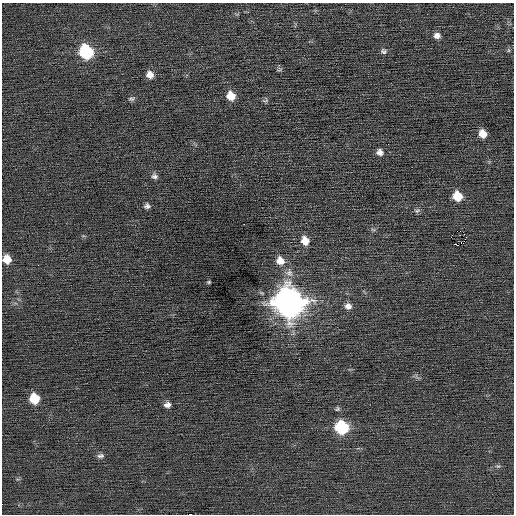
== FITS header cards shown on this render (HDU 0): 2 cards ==
NAXIS1  =                  512 / Axis length
NAXIS2  =                  512 / Axis length

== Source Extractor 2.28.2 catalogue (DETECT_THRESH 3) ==
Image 512 x 512 px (HDU 0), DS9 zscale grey, 1 PNG px = 1 image px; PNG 516 x 516 px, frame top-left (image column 1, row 512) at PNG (2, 3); no overlay
Background -0.00268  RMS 0.73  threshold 2.18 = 3 sigma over >= 5 px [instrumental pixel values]
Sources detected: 32; all 32 listed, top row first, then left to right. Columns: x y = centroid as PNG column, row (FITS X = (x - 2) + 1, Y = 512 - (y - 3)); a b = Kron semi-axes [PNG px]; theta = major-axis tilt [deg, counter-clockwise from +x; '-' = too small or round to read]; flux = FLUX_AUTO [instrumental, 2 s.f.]
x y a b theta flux
437 36 7 6 - 230
384 51 7 6 - 110
86 52 9 8 - 4500
280 70 9 3 21 56
150 75 8 8 - 340
231 96 8 8 - 760
131 99 9 5 12 100
266 100 8 5 23 88
483 134 7 7 - 580
380 152 8 7 - 240
154 176 8 7 - 150
457 196 8 7 - 1100
147 206 7 6 - 150
417 211 9 5 1 110
373 230 7 4 -19 72
465 238 6 2 52 46
305 241 9 8 - 540
457 245 5 2 - 1100
7 259 8 7 - 610
280 261 10 9 - 470
38 265 2 2 - 43
289 273 12 10 -39 330
209 282 5 4 - 56
289 302 13 12 - 69000
348 306 8 7 - 280
34 398 8 7 - 1300
167 405 7 6 - 210
337 409 6 5 - 78
342 427 9 8 - 4500
100 456 9 6 10 140
498 466 6 4 17 74
190 514 4 2 - 800
At the frame edge (FLAGS 8, measured only in part): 2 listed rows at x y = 7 259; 190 514